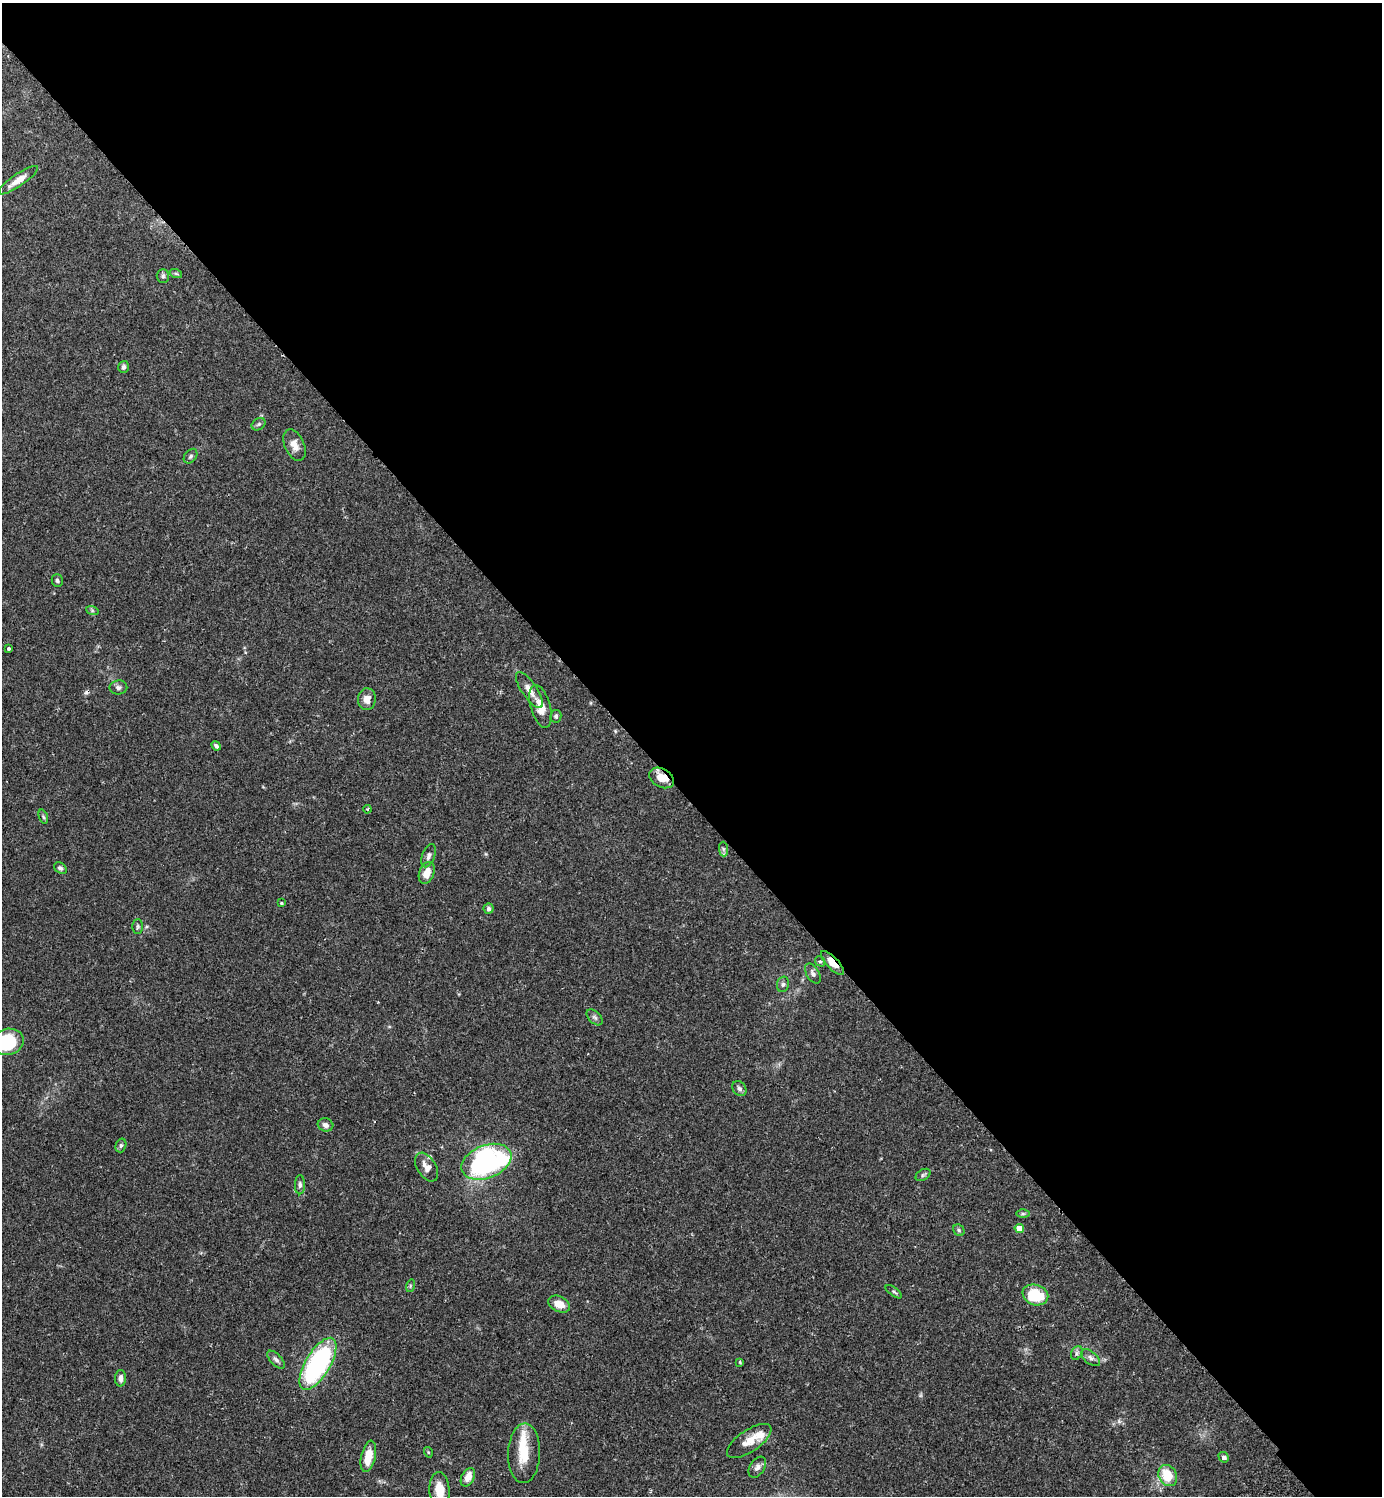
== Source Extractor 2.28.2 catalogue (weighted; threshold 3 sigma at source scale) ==
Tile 3 of 4 x 4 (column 3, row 1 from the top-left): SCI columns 3104-4483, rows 4529-6022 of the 6066 x 6070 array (HDU 1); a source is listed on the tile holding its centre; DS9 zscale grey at full resolution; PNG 1384 x 1498 px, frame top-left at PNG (2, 3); each listed source drawn as its Kron ellipse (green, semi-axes under 4 px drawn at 4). Shown black and unused: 53% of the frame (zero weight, under 2 of 3 exposures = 3% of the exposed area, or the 3 px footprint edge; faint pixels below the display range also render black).
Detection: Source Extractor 2.28.2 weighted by HDU 2 'WHT'; one run over the whole footprint, this tile lists its part. Background 0.0889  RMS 0.0056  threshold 0.0254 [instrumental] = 3 sigma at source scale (4.5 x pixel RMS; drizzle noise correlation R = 1.50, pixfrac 1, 0.05/0.05 arcsec/px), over >= 5 px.
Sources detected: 65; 1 cosmic-ray / hot-pixel residue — neither listed nor drawn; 3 inside a brighter listed object's ellipse — not listed separately; the other 61 listed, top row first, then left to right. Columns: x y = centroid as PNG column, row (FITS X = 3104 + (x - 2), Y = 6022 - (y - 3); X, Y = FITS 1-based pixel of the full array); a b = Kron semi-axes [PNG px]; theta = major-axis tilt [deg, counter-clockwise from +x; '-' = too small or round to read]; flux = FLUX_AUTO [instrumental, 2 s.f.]
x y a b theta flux
18 180 23 6 35 6.3
176 274 6 4 -20 0.84
163 276 7 6 - 1.3
124 367 6 5 - 1.3
259 424 7 5 35 1
294 445 17 9 -65 5
191 456 8 5 51 1.2
57 581 6 5 - 1
92 610 6 4 -19 0.85
8 649 3 3 - 1.1
118 687 9 7 9 1.7
529 690 21 7 -56 4.9
367 699 11 9 87 4.3
540 706 22 10 -74 8
556 716 6 5 - 1.3
216 746 5 4 - 1.4
662 778 13 9 -30 7.5
367 809 4 3 - 0.75
43 817 7 4 -70 0.84
723 849 7 4 -89 1.2
429 856 12 6 70 1.9
60 868 7 5 -36 1.2
427 873 11 7 69 5.9
281 903 4 3 - 0.6
489 909 5 5 - 1.5
138 926 7 5 89 1
820 961 5 4 - 1.2
832 963 15 6 -46 7.1
813 973 11 6 -59 2
783 984 8 6 75 1.4
595 1017 10 5 -44 1.4
8 1042 16 13 13 33
739 1089 8 6 -53 1.6
325 1125 8 6 -16 2.4
121 1145 7 5 74 1.1
486 1162 26 16 21 100
427 1167 16 9 -58 4.7
923 1175 8 5 30 1.1
300 1185 9 5 89 1.5
1023 1214 6 4 0 0.9
1019 1229 5 4 - 6.4
959 1230 6 5 - 0.94
410 1286 6 4 73 0.74
894 1292 9 4 -36 1
1035 1295 13 10 -21 22
559 1304 11 7 -26 6.2
1077 1353 7 5 61 1.3
1091 1358 11 6 -40 2.1
276 1360 11 5 -47 1.7
740 1362 4 3 - 0.66
318 1364 29 12 59 95
120 1378 8 5 87 2.4
749 1441 26 11 34 7.4
428 1452 5 3 - 0.52
524 1453 30 16 88 14
368 1456 16 7 78 10
1224 1457 5 4 - 1.9
757 1467 11 7 57 2.5
1168 1475 11 9 -61 14
468 1477 10 6 63 5.5
439 1490 18 10 -86 9.1
Overlapping masked pixels (flux is a lower limit): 2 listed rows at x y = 662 778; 832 963
Isophote crosses this tile's border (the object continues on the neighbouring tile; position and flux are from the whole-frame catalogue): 2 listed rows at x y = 8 1042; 439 1490